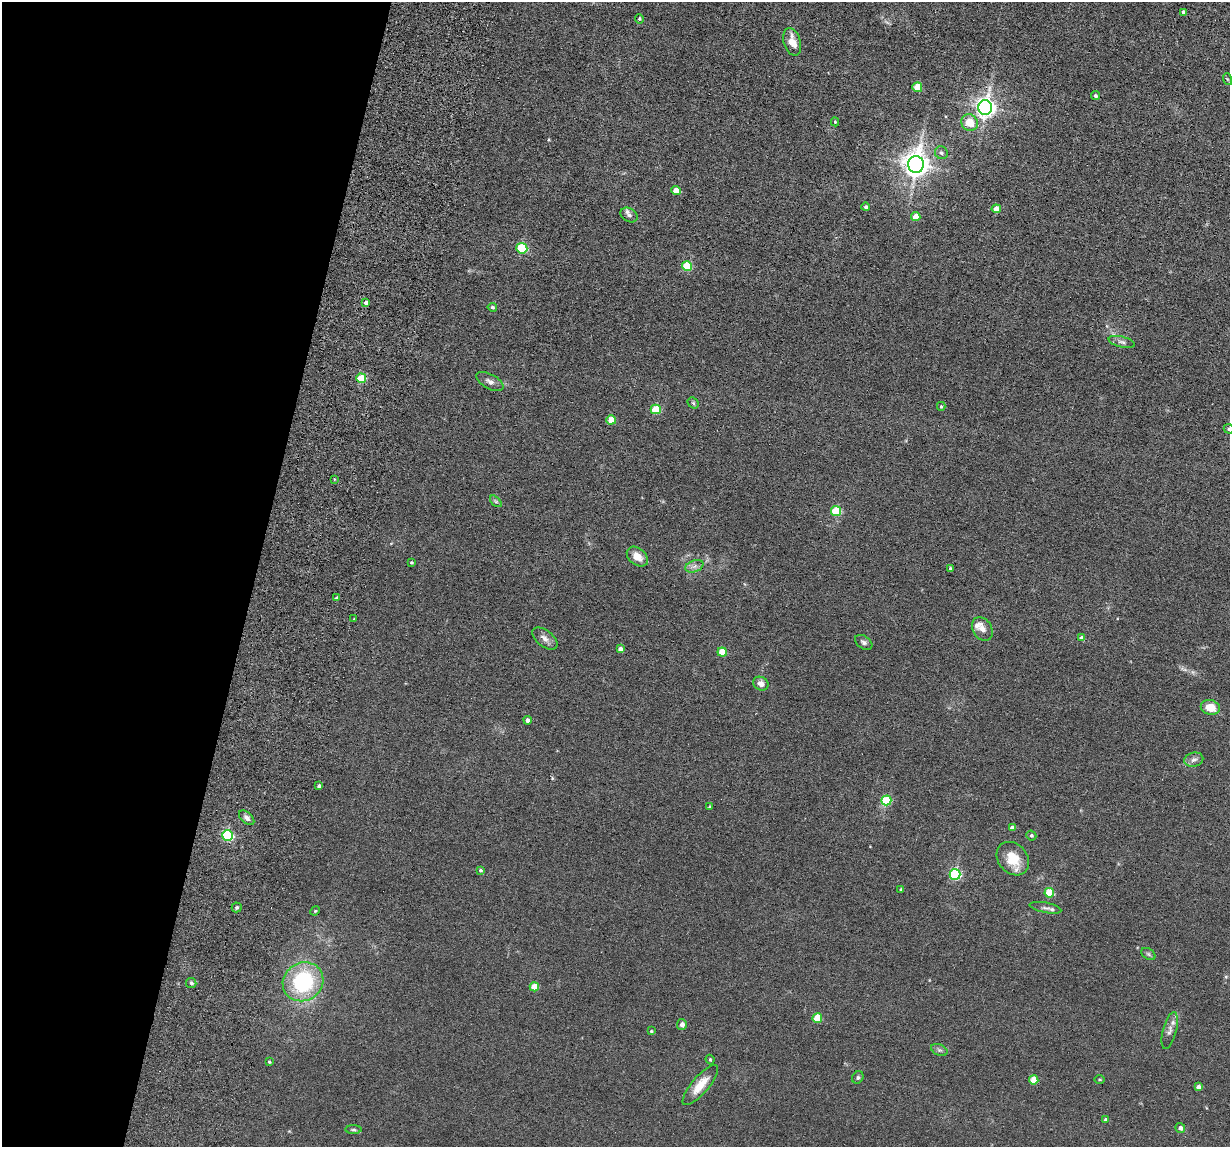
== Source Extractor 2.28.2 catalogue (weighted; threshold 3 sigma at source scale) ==
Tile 9 of 4 x 4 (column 1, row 3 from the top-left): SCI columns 109-1336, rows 1302-2446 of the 5239 x 4989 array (HDU 1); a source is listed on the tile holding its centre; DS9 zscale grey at full resolution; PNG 1232 x 1149 px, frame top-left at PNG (2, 2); each listed source drawn as its Kron ellipse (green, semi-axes under 4 px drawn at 4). Shown black and unused: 21% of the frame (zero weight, under 6 of 12 exposures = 6% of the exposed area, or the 3 px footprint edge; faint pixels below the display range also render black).
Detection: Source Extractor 2.28.2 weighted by HDU 2 'WHT'; one run over the whole footprint, this tile lists its part. Background 0.0129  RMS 0.0037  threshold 0.0153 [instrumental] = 3 sigma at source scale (4.09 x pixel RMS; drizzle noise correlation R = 1.36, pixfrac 0.8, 0.05/0.05 arcsec/px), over >= 5 px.
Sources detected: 83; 1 long thin detection or spike segment (spike, bleed or trail) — neither listed nor drawn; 1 inside a brighter listed object's ellipse — not listed separately; the other 81 listed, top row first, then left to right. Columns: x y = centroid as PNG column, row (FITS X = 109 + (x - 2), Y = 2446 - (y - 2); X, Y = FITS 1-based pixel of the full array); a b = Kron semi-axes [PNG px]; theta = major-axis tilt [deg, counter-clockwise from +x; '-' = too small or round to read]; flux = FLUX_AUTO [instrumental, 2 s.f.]
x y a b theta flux
1183 12 4 3 - 1.1
639 19 5 4 - 0.45
792 42 14 8 -72 4.2
1227 79 6 3 -71 0.39
917 87 5 5 - 9.9
1095 96 4 4 - 0.59
985 108 7 7 - 200
835 122 4 4 - 0.4
970 123 9 8 - 5.5
941 153 7 6 - 0.87
916 165 8 8 - 350
676 191 5 4 - 6.3
866 207 4 4 - 0.76
996 209 4 4 - 3.1
629 215 9 6 -34 1.2
916 217 5 4 - 5
522 248 5 5 - 20
687 266 5 5 - 16
366 303 4 4 - 1.7
492 307 5 4 - 0.56
1122 342 13 5 -13 1.2
361 378 5 5 - 14
490 381 15 7 -29 1.6
693 403 6 5 - 0.53
941 406 4 3 - 0.36
656 409 5 5 - 12
611 420 5 4 - 7.2
1229 429 5 4 - 0.66
334 479 4 2 - 0.25
496 501 7 4 -44 0.56
836 511 5 5 - 18
637 557 12 8 -39 3.3
412 563 3 3 - 0.41
694 566 9 5 20 1.4
950 569 3 3 - 0.55
336 598 4 3 - 0.55
354 619 3 2 - 0.5
982 629 13 9 -60 2.3
545 638 15 8 -38 2
1082 638 4 4 - 1.9
864 642 10 6 -34 1
620 649 4 4 - 1.5
722 652 4 4 - 8.6
761 684 8 6 -32 2
1210 707 9 7 -12 5.4
528 720 4 4 - 1.5
1194 760 10 7 14 1.3
319 786 4 4 - 0.95
886 800 5 5 - 18
710 807 4 3 - 0.49
247 818 9 5 -42 1.2
1012 828 4 4 - 2
228 835 5 5 - 38
1031 835 5 5 - 0.69
1013 859 18 14 -49 7.8
480 870 4 3 - 0.52
955 874 5 5 - 39
901 890 3 3 - 0.55
1049 893 5 5 - 14
237 907 5 5 - 0.56
1046 908 16 5 -12 1.3
315 911 5 4 - 0.36
1148 954 8 5 -36 0.61
303 982 21 19 34 35
191 983 5 5 - 0.62
534 987 4 4 - 6.5
817 1018 5 4 - 11
682 1024 5 5 - 1.3
651 1031 3 3 - 0.37
1170 1031 19 6 75 1.9
939 1050 8 5 -24 0.83
710 1059 5 3 - 0.41
269 1062 3 3 - 0.38
858 1077 6 5 - 0.66
1034 1080 5 4 - 6.8
1099 1080 5 3 - 0.36
700 1085 25 8 49 5.6
1198 1087 4 4 - 1.5
1105 1120 4 3 - 1
1180 1128 5 4 - 1.3
354 1130 8 4 -1 0.59
Isophote crosses this tile's border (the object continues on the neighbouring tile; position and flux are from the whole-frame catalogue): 1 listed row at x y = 1229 429